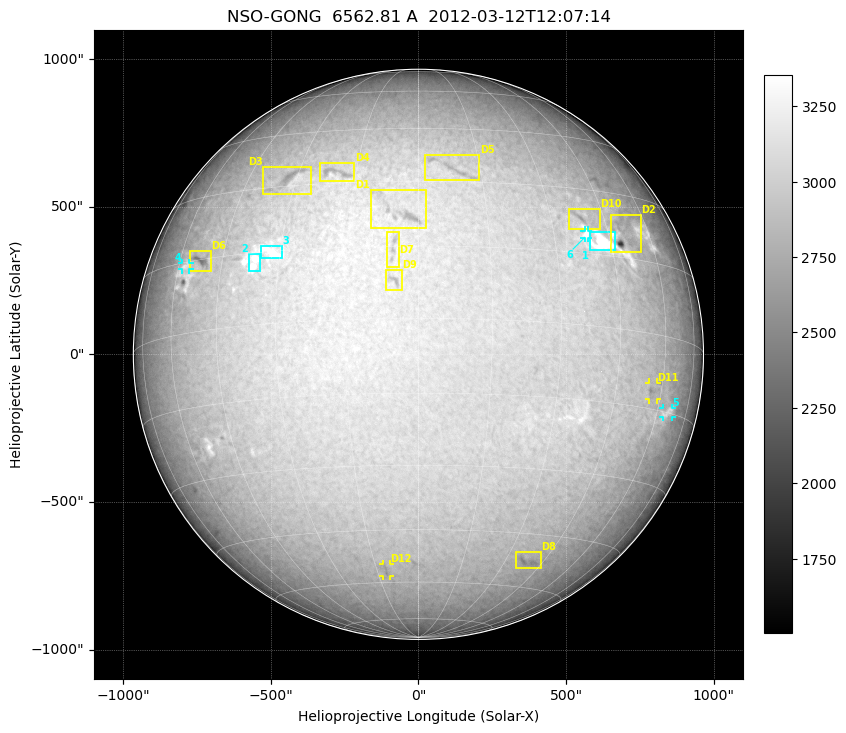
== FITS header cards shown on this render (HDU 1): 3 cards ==
TELESCOP= 'NSO-GONG'           / NSO/GONG Network
WAVELNTH=             6562.808 / [A] exact wavelength of obs
DATE-OBS= '2012-03-12T12:07:14' / Observation start date and time (UTC)

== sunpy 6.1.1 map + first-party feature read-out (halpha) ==
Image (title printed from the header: NSO-GONG  6562.81 A  2012-03-12T12:07:14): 2048 x 2048 px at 1.07 arcsec/px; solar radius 966 arcsec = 900 px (full disc in frame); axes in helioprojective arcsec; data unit not stated in the header (colour bar unlabelled)
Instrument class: HALPHA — H-alpha (6563 A) chromospheric image
Bright regions (plage): reference = the median radial profile (limb darkening/brightening removed); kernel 17 px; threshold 5 sigma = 356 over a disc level ~2965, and >= 1.075x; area >= 63 px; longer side >= 22 px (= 24 arcsec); searched inside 0.97 R_sun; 6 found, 6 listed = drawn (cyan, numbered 1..; 3 of them under ~29 arcsec drawn as corner ticks so the feature stays visible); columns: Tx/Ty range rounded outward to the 5 arcsec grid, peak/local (2 s.f.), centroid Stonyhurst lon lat
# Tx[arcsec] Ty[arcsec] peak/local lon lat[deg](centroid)
1 575..665 350..415 1.3 +43 +18
2 -575..-535 280..340 1.3 -36 +13
3 -535..-460 325..370 1.2 -32 +15
4 -805..-775 285..310 1.2 -57 +14
5 825..860 -215..-180 1.2 +65 -15
6 560..575 395..420 1.1 +39 +19
Dark features (filaments and sunspots): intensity divided by the median radial (limb-darkening) profile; local-median window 148 px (8% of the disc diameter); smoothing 5 px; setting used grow <= 0.95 with closing radius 7 px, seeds <= 0.88 or >= 162 px of the 54-px (= 58 arcsec) line detector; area >= 63 px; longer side >= 22 px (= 24 arcsec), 11 px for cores <= 0.7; searched inside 0.97 R_sun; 12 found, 12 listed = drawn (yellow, D1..; 2 of them under ~29 arcsec drawn as corner ticks so the feature stays visible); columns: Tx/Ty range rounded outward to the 5 arcsec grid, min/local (2 s.f., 1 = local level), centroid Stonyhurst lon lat
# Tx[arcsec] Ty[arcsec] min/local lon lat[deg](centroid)
D1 -165..25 425..560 0.86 -4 +23
D2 650..755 345..470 0.65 +49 +19
D3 -530..-365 540..635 0.87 -33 +32
D4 -335..-215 585..650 0.87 -20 +33
D5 20..210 585..675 0.89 +8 +34
D6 -775..-700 280..355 0.83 -52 +15
D7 -110..-65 295..415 0.89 -5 +15
D8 325..415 -725..-670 0.89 +38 -52
D9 -110..-55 215..285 0.87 -5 +8
D10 505..615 425..490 0.89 +38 +23
D11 780..810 -155..-95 0.89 +56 -12
D12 -120..-95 -755..-710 0.92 -12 -56
Off-limb: outside the limb everything is below the colour-scale floor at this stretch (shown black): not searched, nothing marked